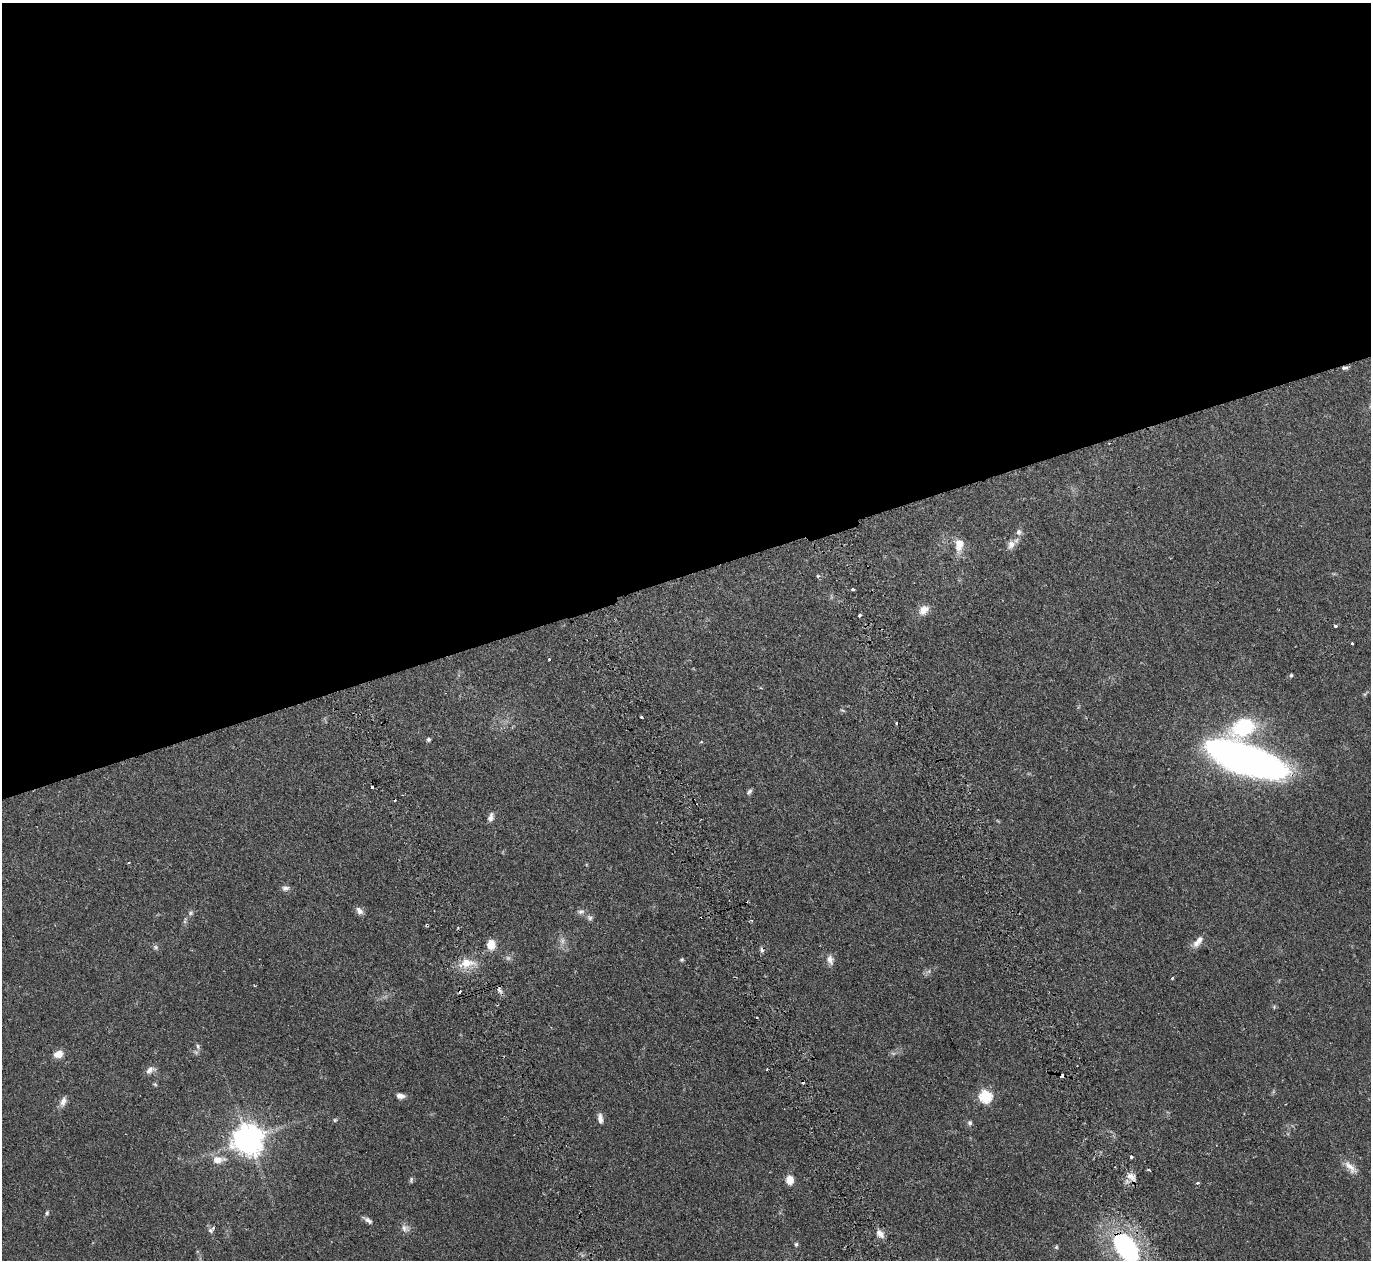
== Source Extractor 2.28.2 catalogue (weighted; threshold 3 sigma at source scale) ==
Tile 2 of 4 x 4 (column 2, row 1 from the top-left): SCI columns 1700-3068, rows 4253-5510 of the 6129 x 6111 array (HDU 1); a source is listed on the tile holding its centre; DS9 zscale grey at full resolution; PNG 1373 x 1262 px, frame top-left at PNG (2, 3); no overlay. Shown black and unused: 46% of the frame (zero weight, under 2 of 3 exposures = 11% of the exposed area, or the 3 px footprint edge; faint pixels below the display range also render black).
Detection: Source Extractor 2.28.2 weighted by HDU 2 'WHT'; one run over the whole footprint, this tile lists its part. Background 0.0542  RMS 0.0046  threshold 0.0205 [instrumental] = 3 sigma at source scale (4.5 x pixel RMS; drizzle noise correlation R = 1.50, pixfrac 1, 0.05/0.05 arcsec/px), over >= 5 px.
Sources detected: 78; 2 too faint to see at this stretch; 9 cosmic-ray / hot-pixel residue — not listed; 2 inside a brighter listed object's ellipse — not listed separately; the other 65 listed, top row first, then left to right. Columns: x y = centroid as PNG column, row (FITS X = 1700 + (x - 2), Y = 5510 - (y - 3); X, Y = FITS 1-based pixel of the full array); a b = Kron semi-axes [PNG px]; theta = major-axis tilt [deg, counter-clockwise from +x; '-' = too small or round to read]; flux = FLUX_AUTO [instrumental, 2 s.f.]
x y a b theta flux
1345 368 8 5 7 1
1019 532 8 8 - 1.4
959 544 14 9 79 5.8
1011 545 12 9 65 2.7
818 576 5 4 - 0.61
853 589 3 3 - 1.5
924 610 11 9 47 4.4
860 615 3 3 - 0.85
1335 626 4 3 - 0.91
1352 643 3 3 - 0.71
549 659 3 3 - 0.45
1291 675 5 4 - 0.63
842 710 7 3 -19 0.5
642 717 3 3 - 1.1
896 723 3 2 - 0.99
1243 727 26 18 24 33
428 739 5 4 - 0.88
1245 758 58 19 -19 330
372 787 3 3 - 2.3
749 792 8 5 54 1
491 817 11 7 75 2
129 863 3 2 - 0.36
285 888 10 7 8 1.6
359 911 11 7 -47 2.1
581 912 10 7 5 1.5
191 913 7 5 22 0.89
590 918 9 7 -27 1.3
562 941 9 6 -90 1.8
1196 943 11 9 70 2.7
491 945 11 9 89 5.6
156 947 7 5 -21 0.94
682 960 5 5 - 0.64
830 960 14 8 -71 2.6
467 963 23 12 11 7.8
1172 978 4 3 - 0.52
499 990 9 6 -57 1.5
757 1018 3 2 - 0.35
198 1046 7 5 -70 0.91
196 1052 7 4 -34 0.85
58 1054 9 7 18 4.4
150 1070 13 7 32 2.3
155 1084 6 4 -20 0.53
400 1096 10 6 -7 2.1
986 1096 6 6 - 49
63 1101 13 7 73 2.4
600 1118 12 6 -82 2.4
335 1120 6 5 - 0.61
970 1123 7 6 - 0.99
248 1139 9 9 - 720
1131 1157 3 3 - 1.3
218 1160 16 9 4 4.8
1350 1167 23 8 -46 4.1
1148 1169 4 3 - 0.61
1131 1177 16 9 -46 3.4
411 1180 7 5 76 0.83
790 1180 9 8 - 4.8
1198 1183 4 3 - 0.56
47 1213 6 5 - 0.77
368 1220 11 5 -35 1.7
405 1228 13 9 -31 2.4
210 1230 8 7 - 1.2
880 1234 12 7 -51 2.7
796 1244 6 5 - 0.75
1056 1247 5 5 - 0.6
1126 1247 28 17 -55 68
Overlapping masked pixels (flux is a lower limit): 3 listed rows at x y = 1345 368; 1245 758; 1126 1247
Isophote crosses this tile's border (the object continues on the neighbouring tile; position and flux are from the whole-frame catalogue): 1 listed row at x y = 1126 1247